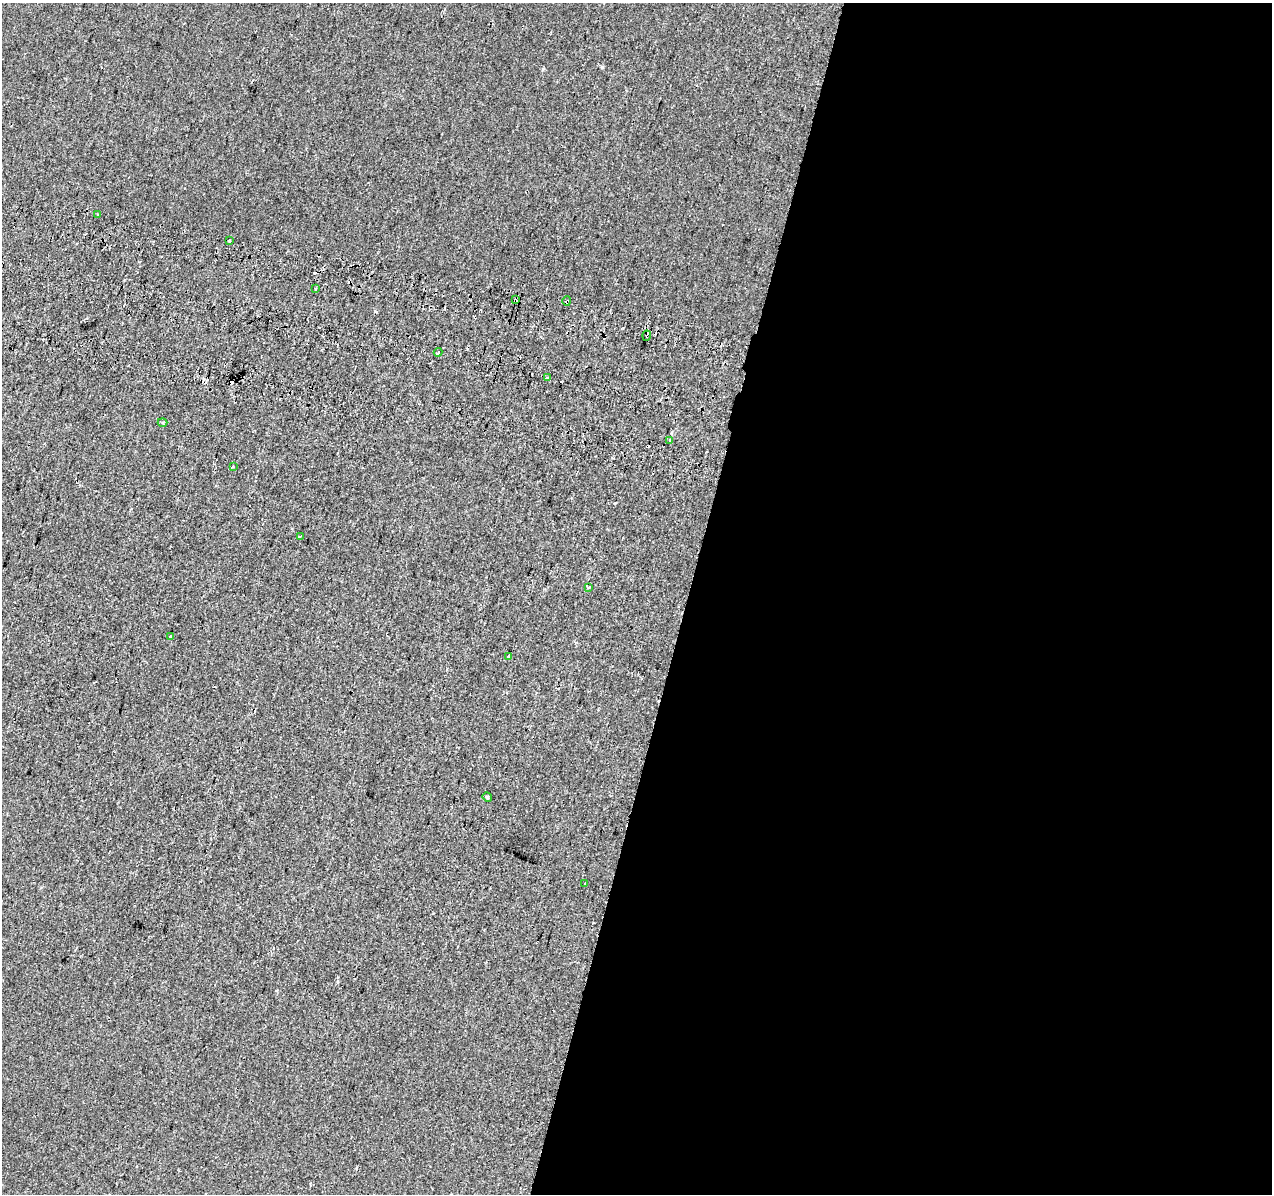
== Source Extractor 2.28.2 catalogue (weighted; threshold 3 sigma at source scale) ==
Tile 12 of 4 x 4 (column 4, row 3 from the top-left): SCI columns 3833-5102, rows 1532-2723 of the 5120 x 5387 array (HDU 1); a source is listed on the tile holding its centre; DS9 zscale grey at full resolution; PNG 1274 x 1196 px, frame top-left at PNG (2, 3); each listed source drawn as its Kron ellipse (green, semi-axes under 4 px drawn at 4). Shown black and unused: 46% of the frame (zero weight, under 2 of 3 exposures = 3% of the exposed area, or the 3 px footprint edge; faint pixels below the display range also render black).
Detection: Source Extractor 2.28.2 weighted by HDU 2 'WHT'; one run over the whole footprint, this tile lists its part. Background -8.78e-04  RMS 0.0049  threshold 0.022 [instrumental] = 3 sigma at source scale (4.5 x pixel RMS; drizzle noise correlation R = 1.50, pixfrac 1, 0.0396/0.0396 arcsec/px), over >= 5 px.
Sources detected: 26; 9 cosmic-ray / hot-pixel residue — neither listed nor drawn; the other 17 listed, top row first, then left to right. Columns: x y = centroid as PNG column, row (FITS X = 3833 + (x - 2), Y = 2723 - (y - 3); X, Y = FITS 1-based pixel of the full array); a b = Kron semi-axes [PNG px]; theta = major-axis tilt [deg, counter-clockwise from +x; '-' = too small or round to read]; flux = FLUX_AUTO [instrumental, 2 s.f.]
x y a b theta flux
97 214 3 2 - 0.75
230 241 3 2 - 0.8
315 289 3 3 - 0.73
515 300 3 3 - 2.3
567 301 4 3 - 4.5
647 336 5 2 - 0.7
438 352 4 3 - 3.9
547 378 4 3 - 0.61
162 422 5 3 - 0.54
670 440 3 3 - 1.8
233 467 4 3 - 0.59
300 536 4 3 - 1.3
588 587 3 3 - 1.9
171 637 3 3 - 1.6
509 657 4 3 - 1.5
487 797 5 4 - 0.62
585 884 3 2 - 0.38
Overlapping masked pixels (flux is a lower limit): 3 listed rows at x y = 515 300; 567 301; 647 336
Unlisted compact peaks at least as high as the median listed source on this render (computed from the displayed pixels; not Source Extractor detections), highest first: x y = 602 67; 543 69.